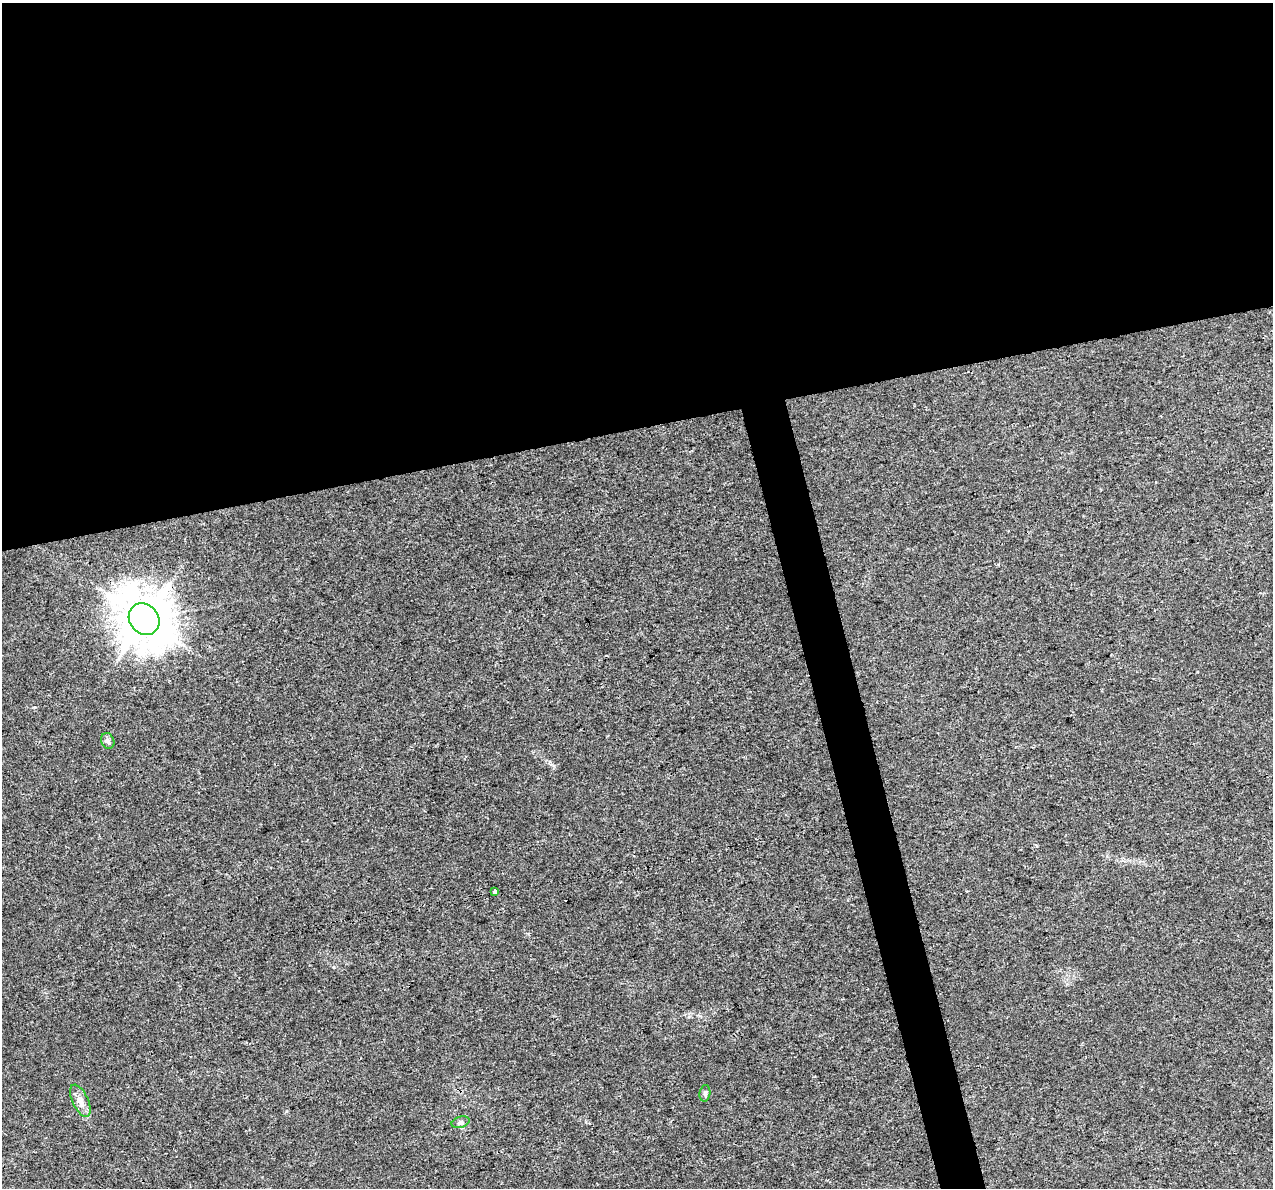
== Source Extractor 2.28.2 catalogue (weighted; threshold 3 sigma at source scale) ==
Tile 2 of 4 x 4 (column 2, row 1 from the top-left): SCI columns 1273-2543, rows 3649-4834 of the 5085 x 4877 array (HDU 1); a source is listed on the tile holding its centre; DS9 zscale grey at full resolution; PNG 1275 x 1190 px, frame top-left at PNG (2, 3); each listed source drawn as its Kron ellipse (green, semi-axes under 4 px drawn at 4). Shown black and unused: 38% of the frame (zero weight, under 3 of 4 exposures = <1% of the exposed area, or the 3 px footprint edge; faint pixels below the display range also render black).
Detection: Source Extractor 2.28.2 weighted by HDU 2 'WHT'; one run over the whole footprint, this tile lists its part. Background 0.00463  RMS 0.0025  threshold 0.0112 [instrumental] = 3 sigma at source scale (4.5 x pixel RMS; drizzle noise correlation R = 1.50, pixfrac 1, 0.0396/0.0396 arcsec/px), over >= 5 px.
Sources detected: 6; all 6 listed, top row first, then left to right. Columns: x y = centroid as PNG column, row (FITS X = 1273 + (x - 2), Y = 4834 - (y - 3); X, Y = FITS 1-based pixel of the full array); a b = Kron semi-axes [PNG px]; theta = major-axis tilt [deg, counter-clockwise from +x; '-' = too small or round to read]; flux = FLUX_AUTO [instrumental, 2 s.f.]
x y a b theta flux
144 619 17 14 -50 1100
108 741 8 6 -65 0.72
495 892 3 3 - 2
705 1093 8 5 82 0.67
80 1101 17 8 -65 2.2
460 1122 9 5 16 0.68
Overlapping masked pixels (flux is a lower limit): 1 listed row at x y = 144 619